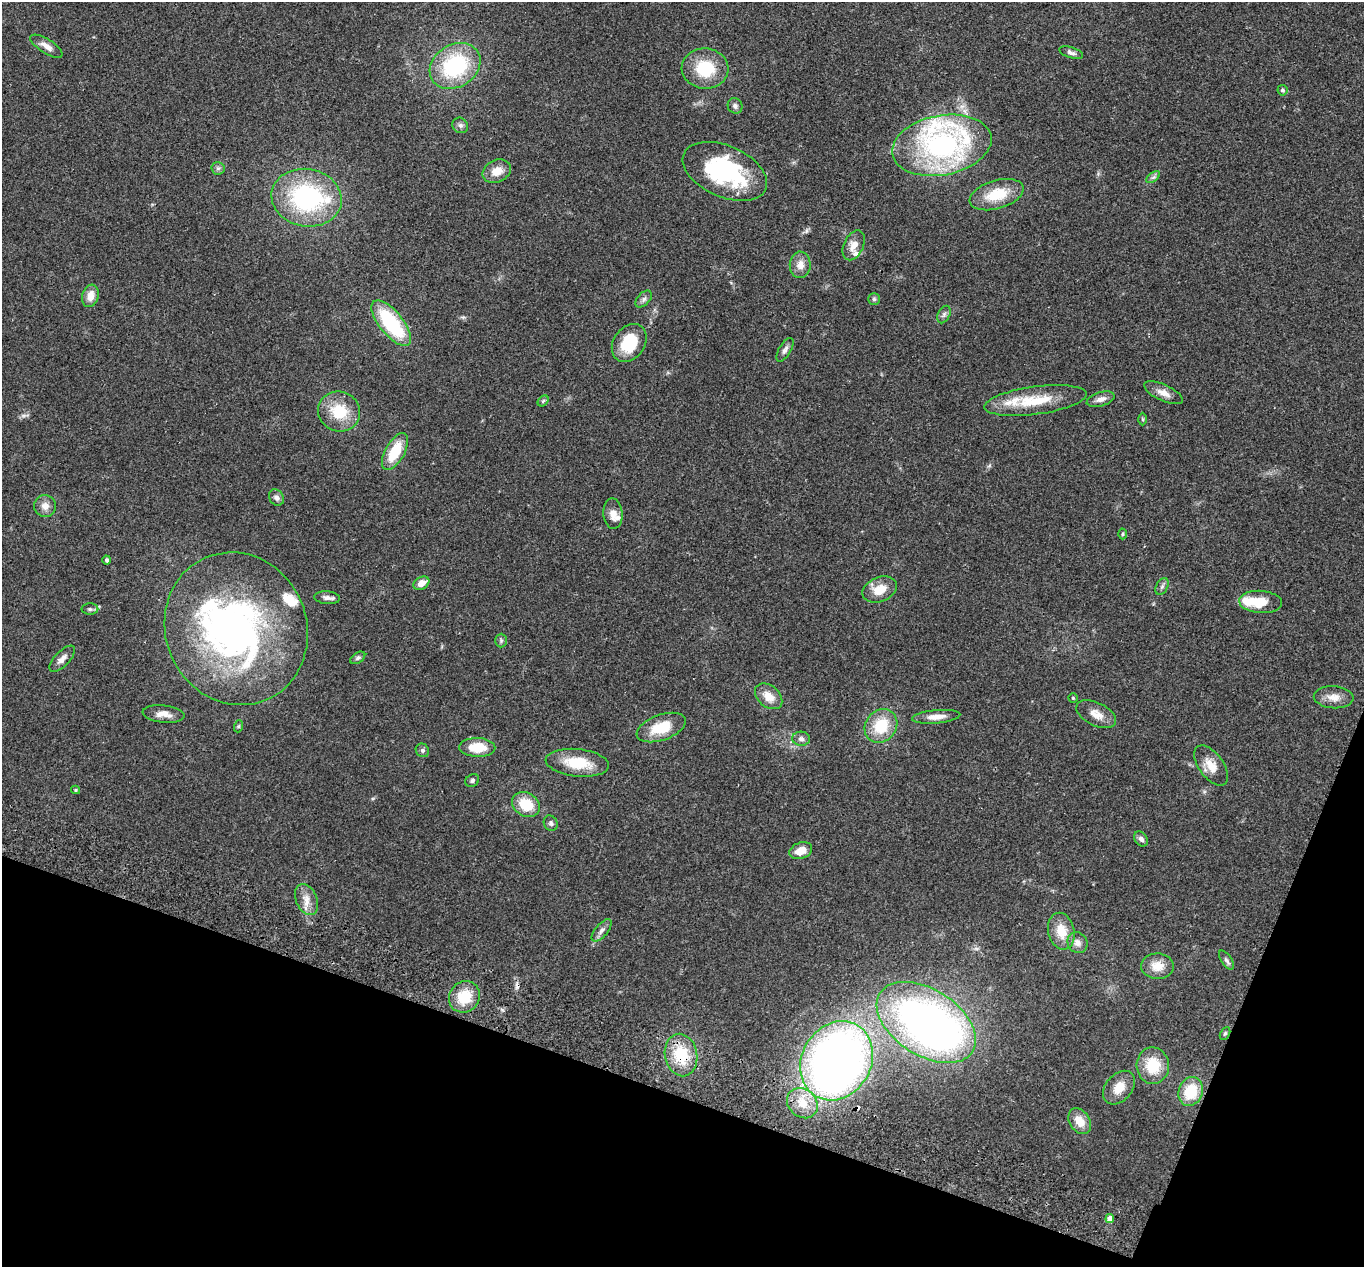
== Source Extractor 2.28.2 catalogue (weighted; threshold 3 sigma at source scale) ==
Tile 15 of 4 x 4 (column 3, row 4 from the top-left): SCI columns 2749-4110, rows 192-1456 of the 5499 x 5574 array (HDU 1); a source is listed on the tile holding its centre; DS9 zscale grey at full resolution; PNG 1366 x 1269 px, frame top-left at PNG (2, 2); each listed source drawn as its Kron ellipse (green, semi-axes under 4 px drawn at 4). Shown black and unused: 18% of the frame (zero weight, under 2 of 3 exposures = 3% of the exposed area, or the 3 px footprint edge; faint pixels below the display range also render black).
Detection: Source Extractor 2.28.2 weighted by HDU 2 'WHT'; one run over the whole footprint, this tile lists its part. Background 0.0941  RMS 0.0088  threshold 0.0396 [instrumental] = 3 sigma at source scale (4.5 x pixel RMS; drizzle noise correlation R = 1.50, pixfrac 1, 0.05/0.05 arcsec/px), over >= 5 px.
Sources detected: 96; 1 too faint to see at this stretch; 5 inside a brighter object's white glare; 2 cosmic-ray / hot-pixel residue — neither listed nor drawn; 6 inside a brighter listed object's ellipse — not listed separately; the other 82 listed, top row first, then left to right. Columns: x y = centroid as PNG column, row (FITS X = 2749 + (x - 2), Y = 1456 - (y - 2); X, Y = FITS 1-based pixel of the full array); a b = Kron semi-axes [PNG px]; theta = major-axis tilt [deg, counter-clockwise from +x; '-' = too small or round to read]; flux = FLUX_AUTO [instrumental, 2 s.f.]
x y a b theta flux
46 46 18 7 -32 6.5
1071 53 12 5 -17 2.8
455 66 27 21 33 79
705 68 23 20 -4 35
1282 90 5 5 - 1.7
735 106 8 7 - 2.6
460 125 8 7 - 2.8
942 145 50 30 11 190
218 168 6 6 - 2.2
497 171 15 11 25 10
725 171 45 25 -24 96
1153 177 8 4 36 2
997 195 28 14 17 27
307 198 35 29 -11 110
854 245 16 9 64 8
800 265 13 10 88 7.6
90 296 11 8 74 8.9
644 299 10 6 48 2.8
874 299 6 6 - 1.8
944 314 9 6 64 2.5
391 323 28 11 -51 68
629 343 20 15 54 31
785 350 13 6 60 3.3
1163 393 21 8 -24 7.4
1101 399 14 7 16 5.4
1035 400 52 14 8 34
543 401 6 4 45 1.4
339 411 21 20 - 28
1143 419 6 4 -89 1.1
395 452 20 9 61 27
276 498 8 7 - 3.3
45 506 11 10 - 6.7
613 514 15 9 -86 7.4
1122 534 5 3 - 1
107 560 4 3 - 1.7
421 583 8 6 30 7.7
1162 587 9 5 62 2.2
880 590 18 12 21 15
327 598 13 6 -5 3.9
1261 602 21 11 -4 20
90 609 8 6 -1 2.1
236 629 77 70 -67 360
501 640 7 5 89 1.7
358 658 8 5 32 1.8
62 659 16 7 46 5.1
769 696 15 10 -40 11
1334 697 20 11 -4 9.1
1073 698 4 4 - 0.96
163 714 21 8 -6 8.1
1096 714 21 11 -26 9.8
936 717 24 6 5 8.4
239 726 6 4 71 1.2
881 726 18 15 51 30
661 728 26 12 20 25
801 739 9 7 -4 3.4
477 747 18 9 -2 22
422 750 7 6 - 2
577 763 32 13 -6 27
1211 766 23 12 -54 12
472 780 7 6 - 2
76 790 4 4 - 0.97
526 804 15 11 -31 23
551 823 8 6 -60 2.5
1141 839 8 6 -49 3.2
801 851 12 8 20 10
306 899 16 10 -67 8.4
602 930 13 6 49 3.7
1061 931 19 13 -76 16
1077 943 11 9 -58 5.2
1226 960 11 5 -55 2.4
1157 966 16 12 -2 13
464 997 16 15 - 24
926 1022 55 33 -32 440
1225 1033 7 4 62 1.5
681 1055 21 16 -79 33
837 1061 41 34 59 600
1153 1066 18 16 -87 25
1119 1088 19 13 49 13
1191 1091 15 12 70 28
802 1103 17 14 -41 17
1080 1121 14 10 -56 12
1110 1219 4 4 - 6.1
Overlapping masked pixels (flux is a lower limit): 1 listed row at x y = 681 1055